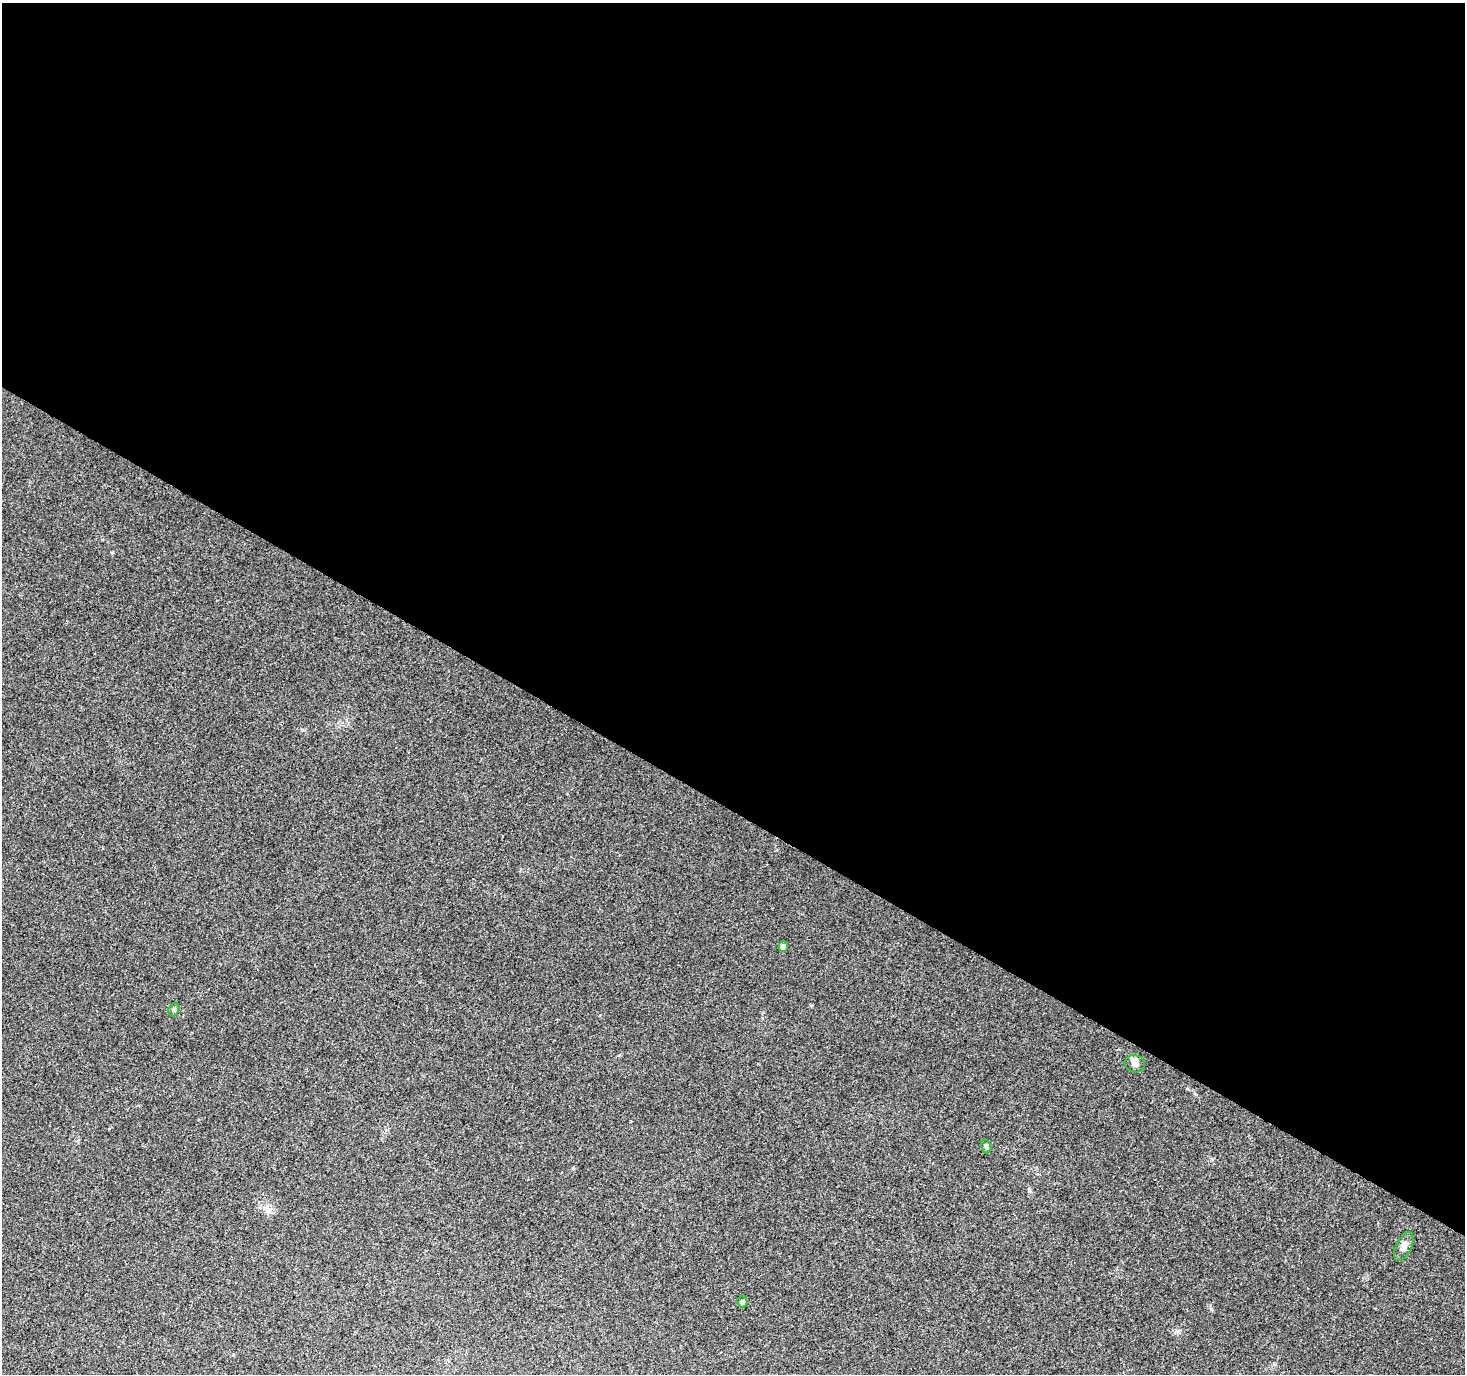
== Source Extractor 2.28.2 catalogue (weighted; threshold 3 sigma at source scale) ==
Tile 3 of 4 x 4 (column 3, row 1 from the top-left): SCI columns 2940-4402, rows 4375-5746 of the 5868 x 5942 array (HDU 1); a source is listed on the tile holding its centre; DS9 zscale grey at full resolution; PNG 1467 x 1376 px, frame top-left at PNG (2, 3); each listed source drawn as its Kron ellipse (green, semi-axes under 4 px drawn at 4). Shown black and unused: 59% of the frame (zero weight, under 3 of 4 exposures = <1% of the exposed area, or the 3 px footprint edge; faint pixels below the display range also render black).
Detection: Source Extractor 2.28.2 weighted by HDU 2 'WHT'; one run over the whole footprint, this tile lists its part. Background 0.0383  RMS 0.0041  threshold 0.0185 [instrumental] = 3 sigma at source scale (4.5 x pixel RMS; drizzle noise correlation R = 1.50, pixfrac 1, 0.0396/0.0396 arcsec/px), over >= 5 px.
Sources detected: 6; all 6 listed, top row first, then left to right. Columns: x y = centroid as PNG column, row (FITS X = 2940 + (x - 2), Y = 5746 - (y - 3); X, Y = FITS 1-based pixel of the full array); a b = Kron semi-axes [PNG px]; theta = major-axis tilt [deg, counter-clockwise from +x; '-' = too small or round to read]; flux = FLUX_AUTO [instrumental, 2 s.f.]
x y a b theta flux
783 947 5 4 - 1.6
174 1009 7 5 72 0.89
1135 1064 10 8 -14 2
986 1146 7 5 -73 0.72
1404 1246 15 7 63 2.6
742 1302 5 5 - 1.2